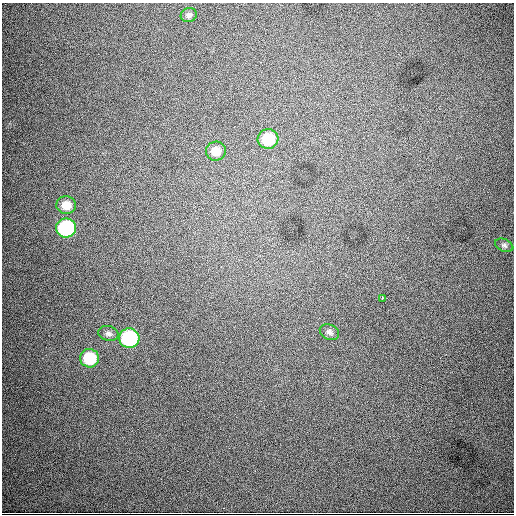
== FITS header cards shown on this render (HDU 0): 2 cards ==
NAXIS1  =                  512
NAXIS2  =                  512

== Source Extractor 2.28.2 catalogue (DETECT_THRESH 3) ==
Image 512 x 512 px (HDU 0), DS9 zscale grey, 1 PNG px = 1 image px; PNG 516 x 516 px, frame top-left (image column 1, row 512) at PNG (2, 3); each listed source drawn as its Kron ellipse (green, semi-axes under 4 px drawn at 4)
Background 4280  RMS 63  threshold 188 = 3 sigma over >= 5 px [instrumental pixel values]
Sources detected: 11; all 11 listed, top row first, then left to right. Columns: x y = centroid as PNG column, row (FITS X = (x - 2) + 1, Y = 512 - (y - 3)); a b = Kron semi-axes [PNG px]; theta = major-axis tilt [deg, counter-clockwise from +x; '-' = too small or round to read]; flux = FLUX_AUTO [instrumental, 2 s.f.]
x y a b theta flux
189 15 8 7 - 13000
268 139 10 10 - 150000
216 151 10 9 - 50000
66 205 10 9 - 51000
66 228 10 9 - 510000
504 245 9 6 -23 12000
382 299 4 2 - 12000
329 332 10 7 -27 16000
108 333 10 7 -13 15000
129 338 10 9 - 480000
90 358 9 9 - 160000